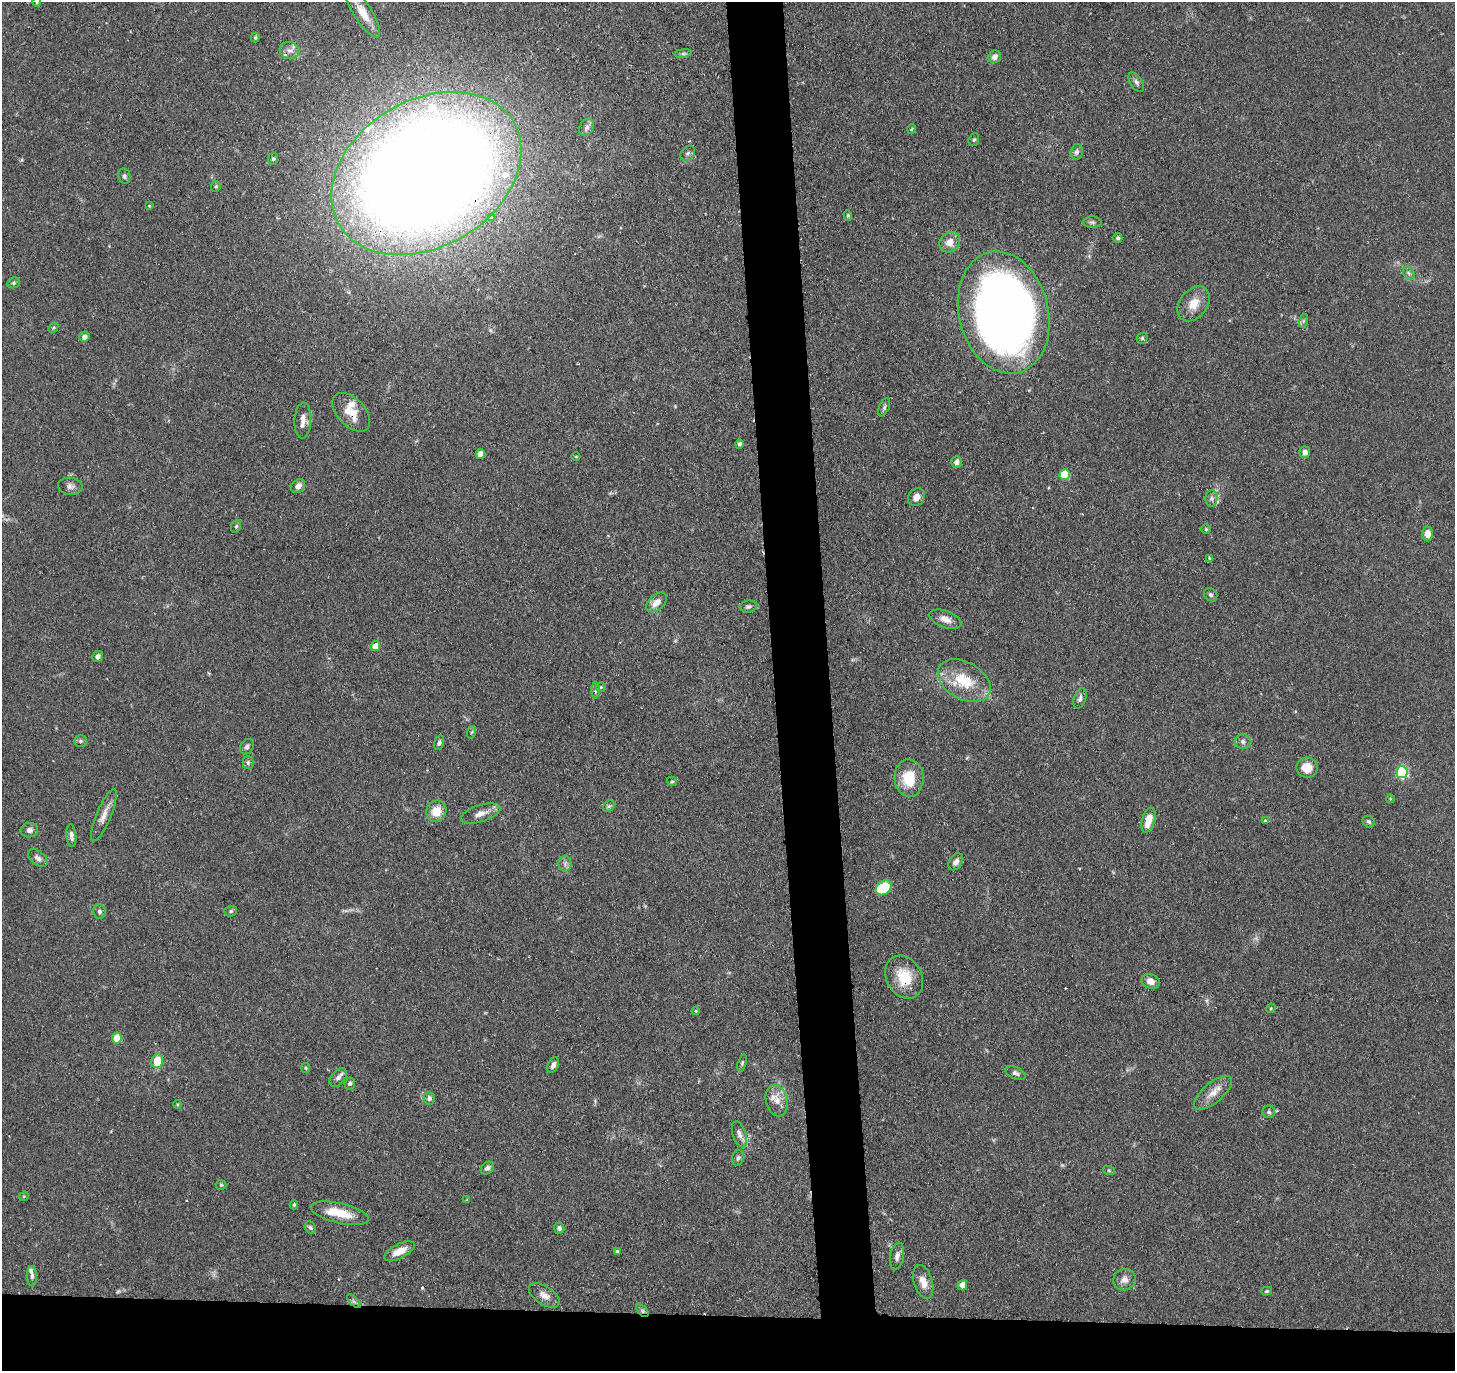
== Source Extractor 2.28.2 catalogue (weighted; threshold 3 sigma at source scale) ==
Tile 8 of 3 x 3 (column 2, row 3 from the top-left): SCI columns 1454-2906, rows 113-1481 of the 4359 x 4331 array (HDU 1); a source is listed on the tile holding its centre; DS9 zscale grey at full resolution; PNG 1457 x 1373 px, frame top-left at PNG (2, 2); each listed source drawn as its Kron ellipse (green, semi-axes under 4 px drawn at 4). Shown black and unused: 8% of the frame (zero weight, under 2 of 3 exposures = <1% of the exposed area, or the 3 px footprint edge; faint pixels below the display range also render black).
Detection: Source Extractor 2.28.2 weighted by HDU 2 'WHT'; one run over the whole footprint, this tile lists its part. Background 0.126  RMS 0.0067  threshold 0.03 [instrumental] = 3 sigma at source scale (4.5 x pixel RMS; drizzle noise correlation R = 1.50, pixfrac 1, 0.05/0.05 arcsec/px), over >= 5 px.
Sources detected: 131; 1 too faint to see at this stretch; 2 cosmic-ray / hot-pixel residue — neither listed nor drawn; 6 inside a brighter listed object's ellipse — not listed separately; the other 122 listed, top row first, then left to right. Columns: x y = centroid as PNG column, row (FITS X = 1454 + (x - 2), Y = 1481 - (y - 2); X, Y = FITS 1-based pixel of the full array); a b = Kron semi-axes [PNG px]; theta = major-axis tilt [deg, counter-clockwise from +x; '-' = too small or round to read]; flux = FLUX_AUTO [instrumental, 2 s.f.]
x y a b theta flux
37 2 5 4 - 0.76
363 12 29 9 -58 11
255 38 5 4 - 1
290 50 10 8 -12 3.9
683 53 8 4 8 1.3
995 57 6 6 - 3.7
1136 82 11 6 -57 2.2
587 127 9 6 58 2.4
912 129 5 3 - 0.68
974 140 6 5 - 1.2
1077 152 8 6 76 2.1
688 153 8 6 45 1.8
273 159 6 5 - 1.4
426 173 101 73 31 1800
124 176 8 6 -80 1.6
216 187 5 4 - 0.99
149 206 3 3 - 1.5
848 215 5 4 - 0.85
491 218 4 3 - 2.1
1092 222 9 5 -3 1.7
1118 238 5 4 - 1.2
950 242 11 9 44 6.5
1409 273 7 5 -60 1.7
14 283 6 5 - 1.2
1194 304 19 13 53 10
1004 312 62 44 -76 640
1303 321 7 4 71 1.2
53 328 6 4 46 0.98
84 337 5 5 - 3
1142 338 6 5 - 1.1
884 407 9 5 66 1.6
351 412 23 14 -46 12
303 420 18 8 86 5
739 444 4 4 - 1.4
1305 452 6 5 - 3.2
480 454 5 4 - 5.3
576 456 4 3 - 0.63
957 462 6 5 - 3
1065 475 5 5 - 20
70 486 12 8 -5 3
298 486 8 6 44 3.4
916 497 9 8 - 4.8
1211 498 8 6 88 1.9
236 526 6 4 70 1
1206 529 4 4 - 0.82
1428 534 7 5 -86 5.6
1209 558 4 3 - 1.2
1211 595 7 6 - 1.4
657 602 12 7 43 6.4
748 606 9 6 6 1.7
945 619 17 8 -20 5.5
375 646 5 5 - 7.7
97 657 5 5 - 2.6
964 681 28 18 -30 24
601 687 5 5 - 0.82
595 691 8 4 89 1.1
1080 698 10 6 71 2.1
472 732 6 4 70 1
80 741 6 5 - 1.2
1243 742 8 7 - 2.4
439 743 7 4 73 1.6
247 747 8 6 58 2
248 763 6 5 - 1.3
1307 768 10 10 - 9.9
1402 772 6 5 - 70
909 778 19 14 -87 19
672 781 5 4 - 0.85
1390 799 4 3 - 0.51
609 806 6 5 - 1.3
436 811 11 10 - 9.7
480 813 20 8 17 5.9
104 815 28 7 67 6.2
1148 820 13 6 74 9.9
1265 820 4 3 - 1.3
1369 822 6 5 - 1.3
29 830 9 7 9 3.2
71 836 11 5 -84 2.5
38 858 11 7 -39 2.8
956 862 9 6 58 3.2
565 864 8 6 89 2.2
884 888 9 6 37 29
231 911 6 5 - 1.1
99 912 7 6 - 1.8
904 977 23 17 -60 19
1151 981 9 7 -22 4.8
1271 1008 5 4 - 0.65
696 1011 4 4 - 0.62
117 1038 5 5 - 14
157 1061 7 6 - 14
742 1063 9 4 72 1.1
553 1065 8 5 65 2.5
306 1068 5 4 - 0.87
1015 1073 11 6 -24 2.1
338 1078 11 6 50 3
350 1083 6 5 - 1.6
1213 1093 23 10 40 7.7
429 1098 6 5 - 2.5
777 1101 16 11 -77 7.1
177 1104 4 3 - 0.61
1269 1112 6 6 - 1.3
739 1134 13 6 -72 3.5
738 1158 8 6 70 1.7
487 1168 7 5 39 1.9
1109 1171 6 4 -20 0.86
221 1185 5 5 - 0.78
24 1196 5 4 - 0.7
467 1200 4 4 - 0.53
294 1205 4 4 - 0.87
340 1213 30 10 -13 15
310 1227 6 5 - 1.2
559 1228 5 5 - 1.9
399 1251 16 7 27 8.5
617 1252 4 3 - 1.4
897 1256 13 7 79 3.4
32 1276 10 5 -87 2
1124 1280 11 10 - 4.4
923 1282 17 9 -73 6.4
962 1285 5 4 - 5.1
1267 1291 5 4 - 0.79
544 1295 17 9 -33 5.2
354 1301 9 3 -45 1.2
642 1311 7 4 -46 1.4
Overlapping masked pixels (flux is a lower limit): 5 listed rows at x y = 426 173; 351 412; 904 977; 354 1301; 642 1311
Isophote crosses this tile's border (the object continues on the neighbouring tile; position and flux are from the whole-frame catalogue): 2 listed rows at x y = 37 2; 363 12